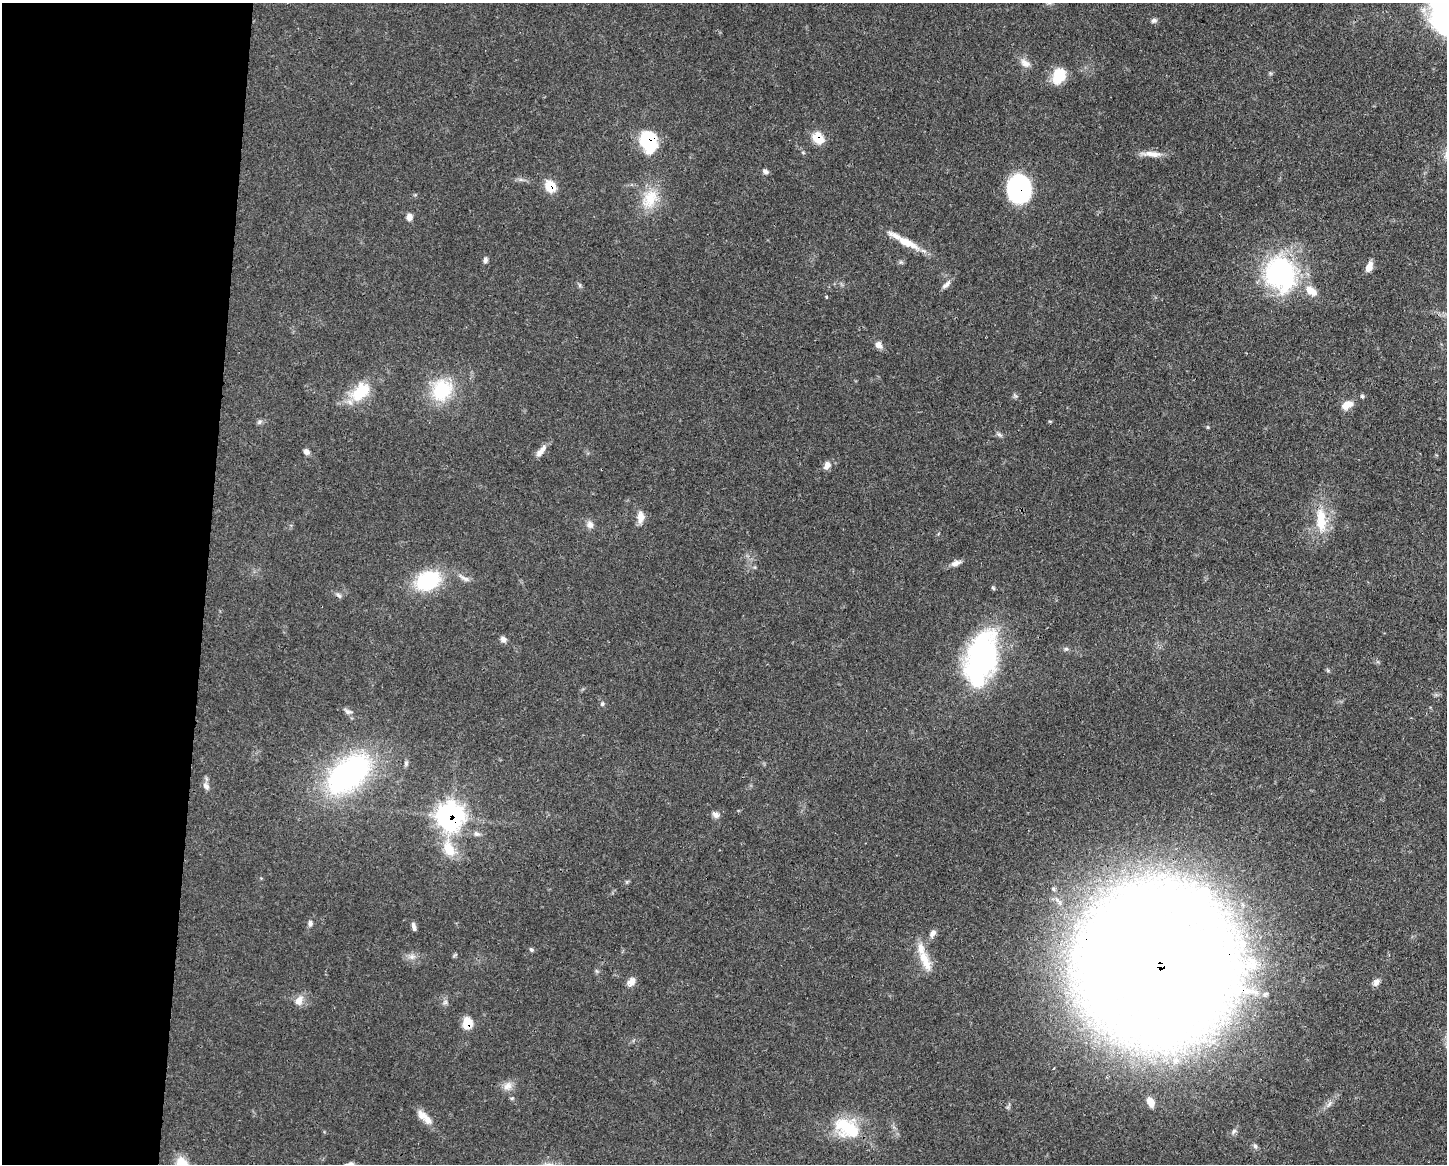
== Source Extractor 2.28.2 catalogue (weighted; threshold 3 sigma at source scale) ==
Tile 4 of 3 x 4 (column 1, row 2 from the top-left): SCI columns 112-1556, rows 2328-3489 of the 4670 x 4657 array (HDU 1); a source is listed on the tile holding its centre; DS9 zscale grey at full resolution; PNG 1449 x 1166 px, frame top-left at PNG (2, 3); no overlay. Shown black and unused: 14% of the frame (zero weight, under 3 of 4 exposures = <1% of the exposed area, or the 3 px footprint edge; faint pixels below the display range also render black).
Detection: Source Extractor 2.28.2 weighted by HDU 2 'WHT'; one run over the whole footprint, this tile lists its part. Background 0.0551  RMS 0.0033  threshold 0.0148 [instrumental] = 3 sigma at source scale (4.5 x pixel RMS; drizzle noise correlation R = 1.50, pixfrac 1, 0.05/0.05 arcsec/px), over >= 5 px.
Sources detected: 74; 1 inside a brighter object's white glare — not listed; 2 inside a brighter listed object's ellipse — not listed separately; the other 71 listed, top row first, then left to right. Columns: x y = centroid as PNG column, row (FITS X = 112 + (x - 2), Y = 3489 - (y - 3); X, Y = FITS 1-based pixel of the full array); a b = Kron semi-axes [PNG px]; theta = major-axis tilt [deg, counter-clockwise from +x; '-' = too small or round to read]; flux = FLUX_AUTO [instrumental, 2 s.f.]
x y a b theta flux
1154 21 8 6 14 0.88
1025 63 15 9 -37 2.5
1059 76 18 13 65 8.9
818 138 9 7 -41 11
648 141 20 15 -74 21
1153 154 24 8 -7 3.5
765 171 8 5 -20 0.92
550 186 11 9 -58 7.7
1019 189 23 19 -89 47
650 199 29 19 61 10
409 217 8 7 - 1.7
907 243 35 10 -27 7.2
485 260 7 6 - 0.9
1369 267 11 6 66 2.9
1281 273 37 31 -67 58
946 284 14 6 43 1.4
580 285 6 4 72 0.48
1311 291 16 9 -36 4.5
826 297 4 3 - 0.42
878 344 8 7 - 2.1
442 390 31 26 61 17
360 392 30 18 45 12
1362 396 5 5 - 0.54
1347 405 16 9 27 3.4
1050 421 6 4 17 0.33
259 422 7 5 48 0.74
1208 427 6 4 -89 0.35
999 434 8 5 -53 0.79
541 451 19 7 51 2.5
306 452 7 6 - 1.3
827 465 10 8 57 2.1
641 517 16 9 90 2.9
1321 520 37 14 -85 11
590 525 10 8 -56 1.8
956 563 12 7 22 2
464 578 20 5 -25 1.8
428 581 31 21 24 21
993 588 6 4 -46 0.45
339 595 9 5 -45 0.89
503 639 8 7 - 1.3
1066 649 7 5 20 0.68
981 658 50 26 78 89
602 704 7 5 76 0.64
348 711 12 7 -19 1.4
348 774 49 28 38 77
206 786 11 7 -59 1.5
715 815 10 7 -36 1.4
450 817 11 10 - 200
477 834 9 6 -8 1.1
449 849 24 14 -68 7.8
310 923 9 6 -87 0.95
414 926 11 5 -76 1.1
932 933 12 7 58 1.7
531 949 6 5 - 0.6
455 955 8 3 45 0.38
412 957 9 7 44 1.5
925 961 31 11 -65 6.6
1157 964 69 62 -56 1800
631 982 12 8 49 2.3
1376 982 10 7 56 1.6
1265 994 9 7 27 1.4
299 1000 16 10 62 2.8
445 1002 7 6 - 0.85
467 1023 11 9 83 6.1
508 1086 13 10 36 2.5
1150 1102 9 6 -64 3.2
1329 1104 10 5 55 1.2
428 1119 15 9 -57 2.9
847 1128 34 23 -29 18
1234 1131 8 6 37 1
1255 1146 6 6 - 0.76
Overlapping masked pixels (flux is a lower limit): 8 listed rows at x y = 818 138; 648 141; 550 186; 1019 189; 348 774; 450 817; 1157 964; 467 1023